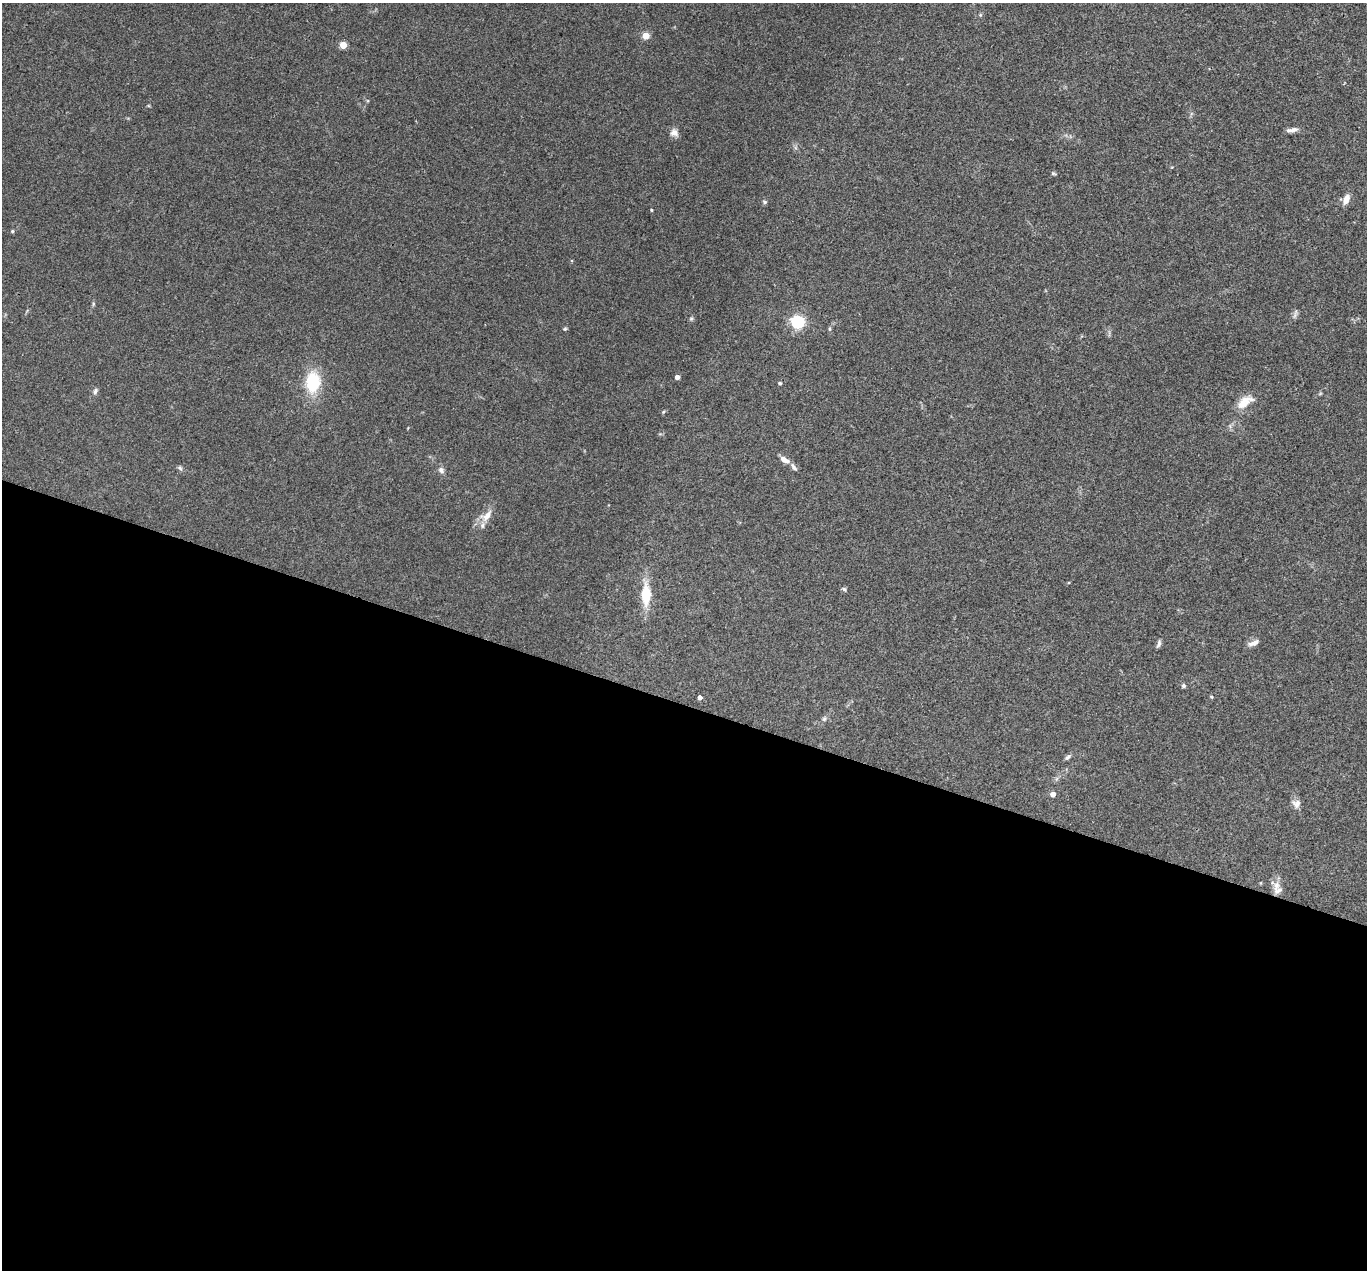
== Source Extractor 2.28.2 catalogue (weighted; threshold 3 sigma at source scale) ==
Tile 14 of 4 x 4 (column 2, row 4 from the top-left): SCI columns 1367-2731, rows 268-1535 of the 5462 x 5475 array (HDU 1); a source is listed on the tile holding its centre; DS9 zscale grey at full resolution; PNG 1369 x 1272 px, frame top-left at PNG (2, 3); no overlay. Shown black and unused: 45% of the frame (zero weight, under 3 of 4 exposures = <1% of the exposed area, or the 3 px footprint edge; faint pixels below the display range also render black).
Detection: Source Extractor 2.28.2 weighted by HDU 2 'WHT'; one run over the whole footprint, this tile lists its part. Background 0.0735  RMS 0.0056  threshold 0.0252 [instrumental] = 3 sigma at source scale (4.5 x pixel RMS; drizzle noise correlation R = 1.50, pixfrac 1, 0.05/0.05 arcsec/px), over >= 5 px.
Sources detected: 42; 4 inside a brighter listed object's ellipse — not listed separately; the other 38 listed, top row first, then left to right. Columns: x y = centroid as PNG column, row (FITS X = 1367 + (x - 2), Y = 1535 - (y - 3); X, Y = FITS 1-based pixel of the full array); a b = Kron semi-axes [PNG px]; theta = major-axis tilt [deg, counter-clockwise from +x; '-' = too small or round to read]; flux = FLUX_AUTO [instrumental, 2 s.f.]
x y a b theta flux
646 36 5 4 - 13
343 45 5 4 - 12
1292 130 14 5 11 2.9
674 133 10 10 - 3.1
1053 173 6 4 -8 0.79
1346 199 12 7 67 4.6
764 202 6 4 -22 0.84
651 210 5 3 - 0.46
12 231 4 4 - 0.7
93 304 7 4 89 0.81
1295 314 15 3 72 1.3
691 319 6 5 - 0.84
798 322 6 5 - 96
565 329 6 4 21 0.75
830 329 6 4 90 0.73
677 377 4 4 - 3.6
313 382 21 15 87 25
780 383 3 3 - 0.78
95 391 9 5 77 1.4
1242 404 22 10 21 5.9
663 412 5 4 - 0.65
784 460 11 6 -32 4.2
794 467 11 5 -56 1.8
180 468 9 4 -45 1.1
441 470 9 7 -58 2.1
486 516 19 10 39 6.2
844 589 7 5 -42 1
646 595 24 10 89 17
1254 643 14 6 22 3
1159 644 11 5 72 1.5
1183 686 5 5 - 1.1
700 697 4 4 - 2.2
1211 697 5 4 - 0.58
824 719 6 5 - 0.98
1068 757 10 5 44 1.3
1053 794 4 4 - 4.3
1296 804 11 10 - 3.1
1276 891 18 7 -71 4.3